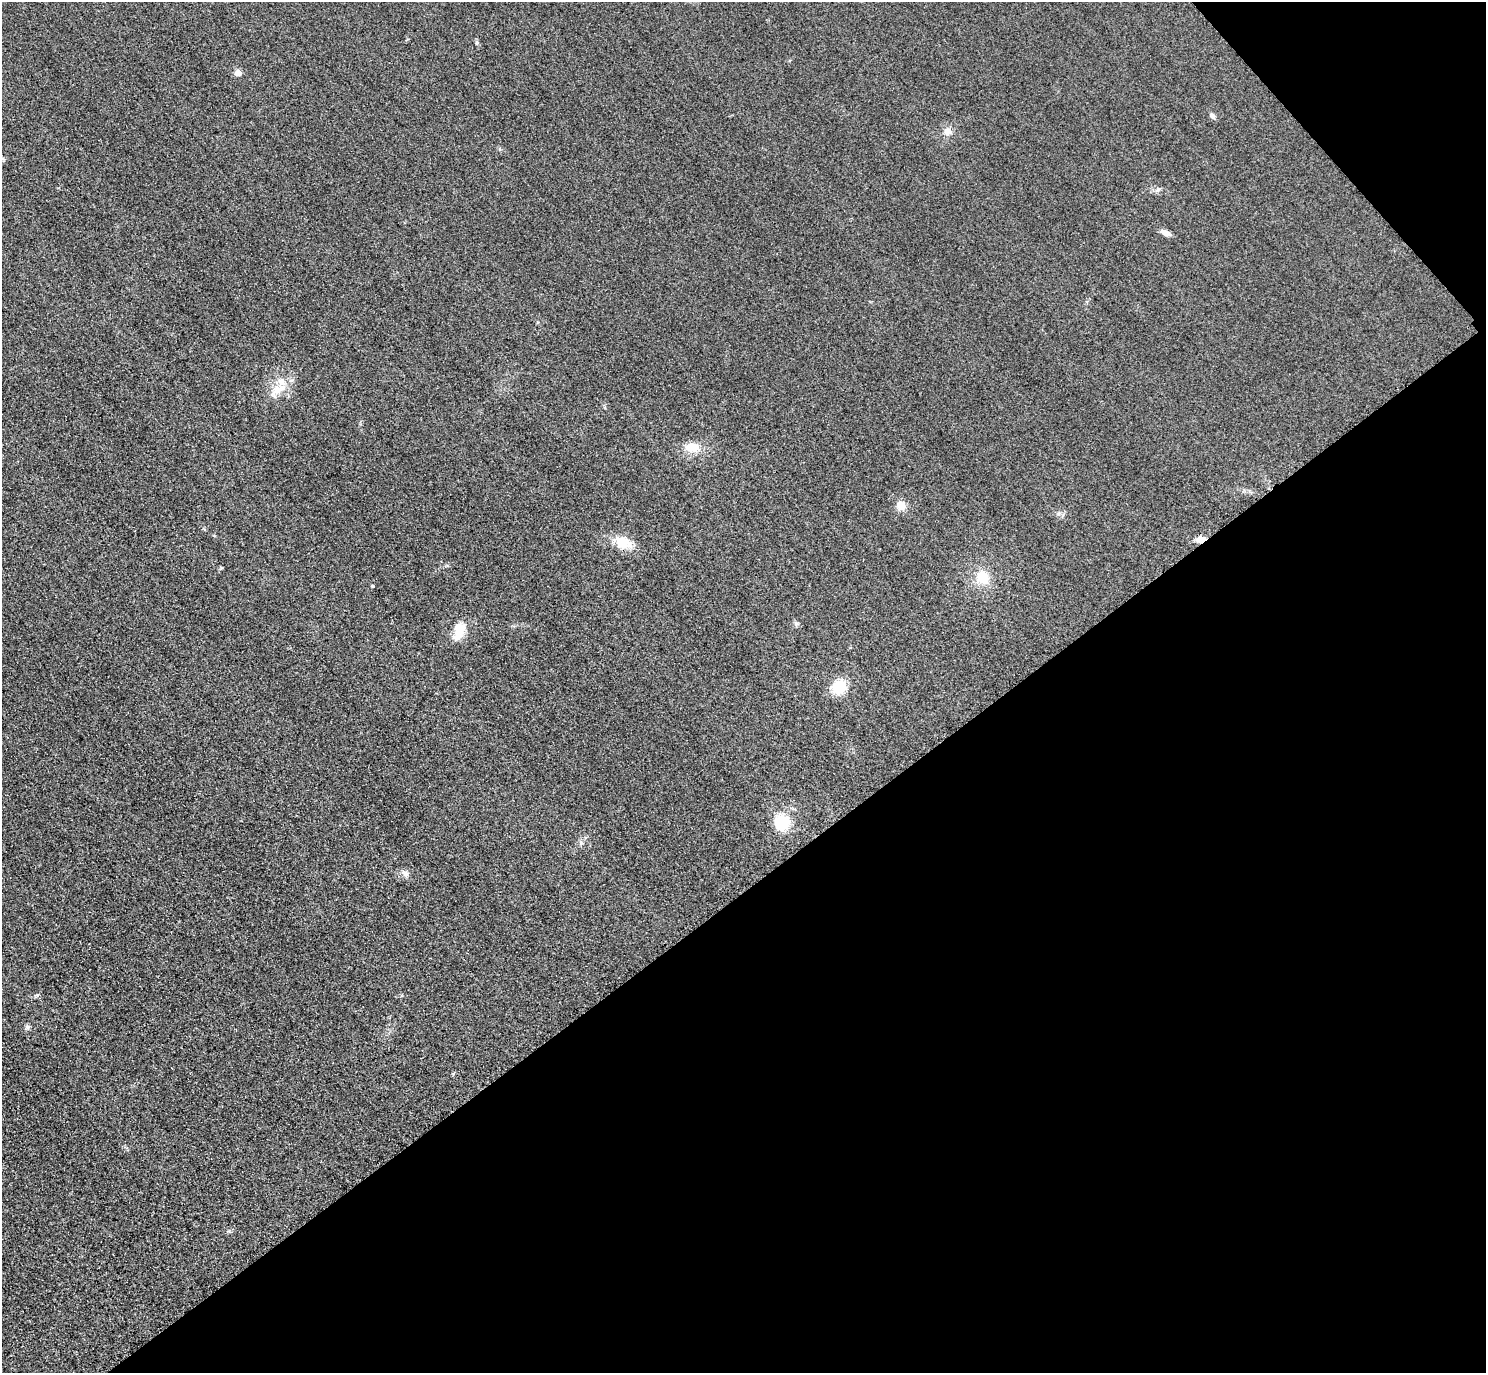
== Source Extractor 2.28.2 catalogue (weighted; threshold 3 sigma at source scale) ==
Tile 12 of 4 x 4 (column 4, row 3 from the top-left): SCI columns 4483-5966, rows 1698-3068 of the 5997 x 5994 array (HDU 1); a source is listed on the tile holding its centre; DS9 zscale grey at full resolution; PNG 1488 x 1375 px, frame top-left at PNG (2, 2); no overlay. Shown black and unused: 38% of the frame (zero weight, under 3 of 4 exposures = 3% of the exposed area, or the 3 px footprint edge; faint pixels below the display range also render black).
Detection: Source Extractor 2.28.2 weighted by HDU 2 'WHT'; one run over the whole footprint, this tile lists its part. Background 0.0469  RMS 0.017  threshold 0.0777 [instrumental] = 3 sigma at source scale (4.5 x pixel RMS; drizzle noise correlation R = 1.50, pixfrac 1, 0.05/0.05 arcsec/px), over >= 5 px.
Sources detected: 20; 1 inside a brighter listed object's ellipse — not listed separately; the other 19 listed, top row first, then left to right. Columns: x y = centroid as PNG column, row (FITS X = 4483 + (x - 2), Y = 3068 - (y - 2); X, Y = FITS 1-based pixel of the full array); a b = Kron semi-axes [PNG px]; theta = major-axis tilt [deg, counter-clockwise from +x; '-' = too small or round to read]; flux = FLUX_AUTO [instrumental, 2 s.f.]
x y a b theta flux
477 43 5 5 - 2.4
238 73 5 5 - 16
1213 116 8 6 -50 4.6
947 131 11 9 47 11
1165 233 11 6 -22 9.4
277 390 23 12 25 29
692 447 16 11 -8 28
901 505 11 10 - 16
1201 539 10 7 15 13
623 542 20 14 -20 36
982 577 15 14 - 37
373 586 4 3 - 2.1
796 624 6 5 - 3.4
459 630 20 16 87 29
839 687 16 14 49 44
782 822 19 18 - 49
581 843 6 5 - 3.4
405 873 11 7 -30 8
27 1027 7 5 14 4.1
Overlapping masked pixels (flux is a lower limit): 1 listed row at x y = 1201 539
Unlisted compact peaks at least as high as the median listed source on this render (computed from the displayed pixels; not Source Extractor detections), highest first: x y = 37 995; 1058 514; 221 568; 1158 189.